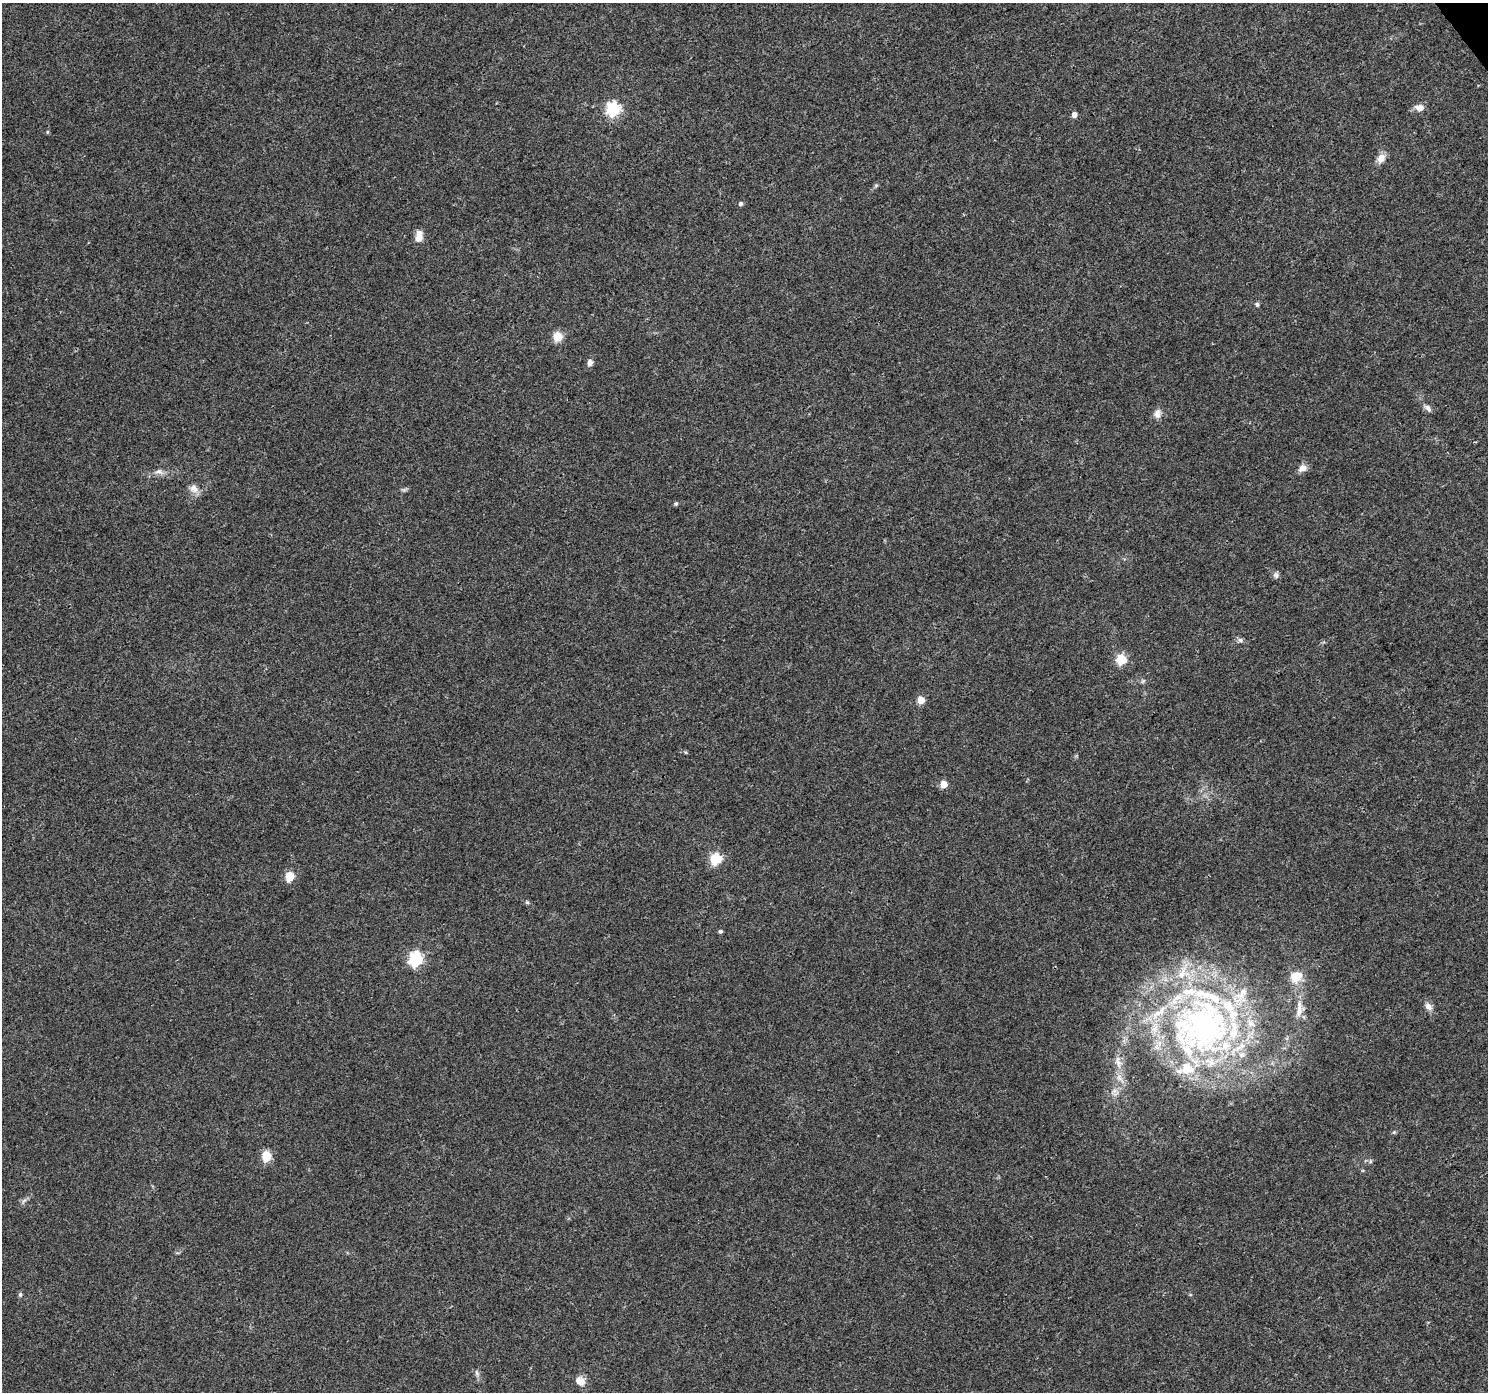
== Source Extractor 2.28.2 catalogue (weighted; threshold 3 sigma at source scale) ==
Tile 10 of 4 x 4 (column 2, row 3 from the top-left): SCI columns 1491-2976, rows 1582-2971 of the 5949 x 5879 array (HDU 1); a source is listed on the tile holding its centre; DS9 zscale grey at full resolution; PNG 1490 x 1394 px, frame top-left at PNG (2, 3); no overlay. Shown black and unused: <1% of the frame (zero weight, under 3 of 4 exposures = <1% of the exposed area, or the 3 px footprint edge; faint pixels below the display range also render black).
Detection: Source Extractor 2.28.2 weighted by HDU 2 'WHT'; one run over the whole footprint, this tile lists its part. Background 0.0257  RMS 0.003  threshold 0.0135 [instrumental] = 3 sigma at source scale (4.5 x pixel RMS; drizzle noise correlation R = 1.50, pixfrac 1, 0.0396/0.0396 arcsec/px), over >= 5 px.
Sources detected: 57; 1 inside a brighter object's white glare — not listed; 15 inside a brighter listed object's ellipse — not listed separately; the other 41 listed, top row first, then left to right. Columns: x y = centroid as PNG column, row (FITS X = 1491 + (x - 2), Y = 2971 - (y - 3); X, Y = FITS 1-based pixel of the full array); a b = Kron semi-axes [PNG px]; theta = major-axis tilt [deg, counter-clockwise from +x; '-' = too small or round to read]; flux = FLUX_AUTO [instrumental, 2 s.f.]
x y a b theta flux
1420 108 11 8 -12 2.1
613 109 6 6 - 54
1074 115 5 4 - 2
47 132 5 3 - 0.33
1381 158 12 9 56 2.3
876 185 5 5 - 0.44
740 204 5 5 - 0.79
419 237 12 8 82 3
1257 304 6 5 - 0.58
557 337 5 5 - 15
590 363 8 6 78 1.3
1428 408 11 6 -49 1.1
1157 414 12 9 86 1.9
1302 468 11 8 27 2
159 472 12 7 -16 1.4
194 488 12 10 -38 2.2
676 504 6 5 - 0.46
1276 575 9 7 -77 0.88
1240 640 7 6 - 0.86
1121 659 5 5 - 21
1143 681 7 4 45 0.48
921 700 5 5 - 6.1
943 784 5 5 - 6.3
716 859 6 5 - 25
290 876 5 5 - 14
527 902 6 5 - 0.46
720 931 4 4 - 0.59
416 959 6 6 - 54
1294 976 19 13 -61 4.7
1428 1006 11 8 -44 1.6
1299 1012 18 9 53 2.5
1205 1026 87 78 64 120
1118 1063 14 7 -77 2.1
1115 1092 13 12 - 2.4
1394 1132 5 5 - 0.39
266 1156 5 5 - 15
1370 1161 6 4 90 0.47
24 1201 8 5 45 0.79
20 1294 6 5 - 0.55
477 1373 8 5 -69 0.81
580 1381 13 10 -35 2.6